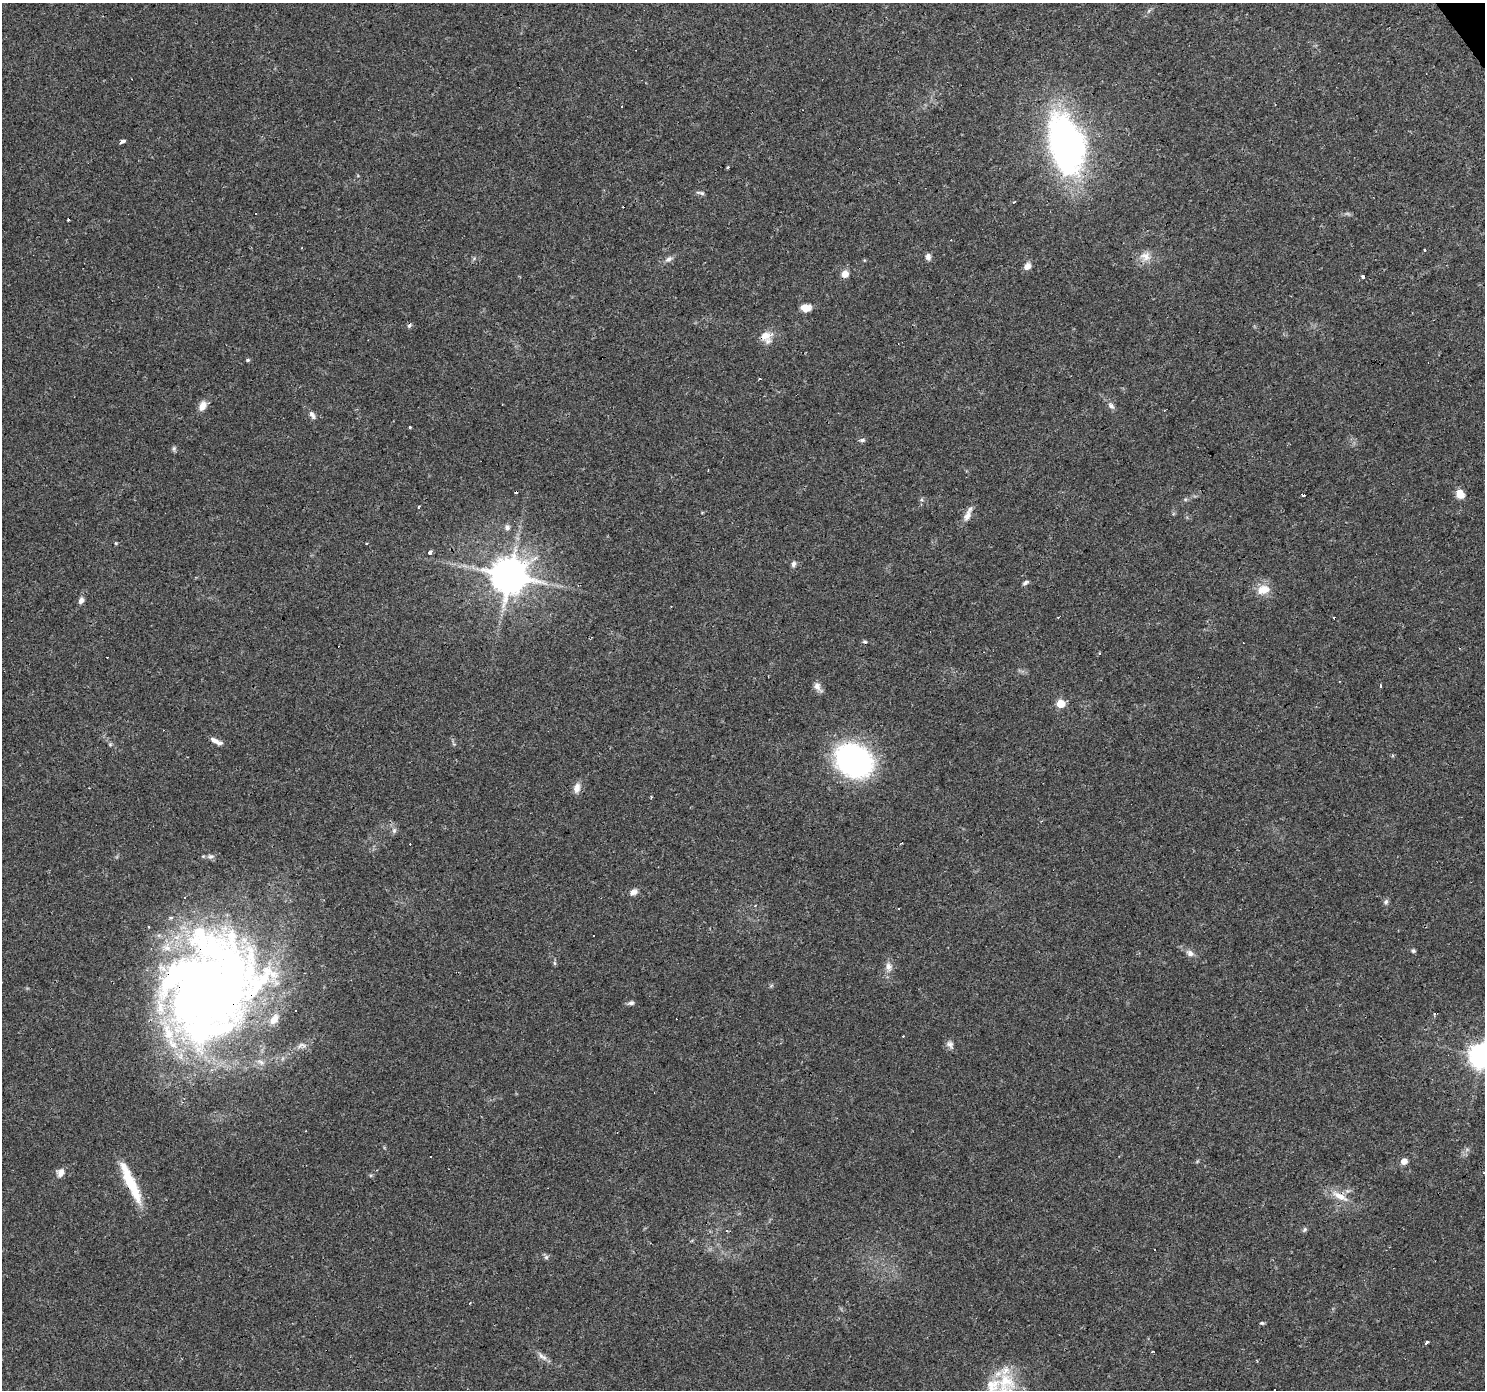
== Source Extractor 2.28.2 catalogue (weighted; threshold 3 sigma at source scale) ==
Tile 10 of 4 x 4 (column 2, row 3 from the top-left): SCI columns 1484-2966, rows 1574-2961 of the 5932 x 5858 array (HDU 1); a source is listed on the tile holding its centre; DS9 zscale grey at full resolution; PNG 1487 x 1392 px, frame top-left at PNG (2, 3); no overlay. Shown black and unused: <1% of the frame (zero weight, under 3 of 4 exposures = <1% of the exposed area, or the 3 px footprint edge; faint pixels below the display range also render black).
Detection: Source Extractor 2.28.2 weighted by HDU 2 'WHT'; one run over the whole footprint, this tile lists its part. Background 0.0288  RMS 0.0033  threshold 0.0149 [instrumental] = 3 sigma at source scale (4.5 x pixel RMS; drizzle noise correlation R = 1.50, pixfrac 1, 0.0396/0.0396 arcsec/px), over >= 5 px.
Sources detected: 102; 2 inside a brighter object's white glare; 23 cosmic-ray / hot-pixel residue — not listed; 6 inside a brighter listed object's ellipse — not listed separately; the other 71 listed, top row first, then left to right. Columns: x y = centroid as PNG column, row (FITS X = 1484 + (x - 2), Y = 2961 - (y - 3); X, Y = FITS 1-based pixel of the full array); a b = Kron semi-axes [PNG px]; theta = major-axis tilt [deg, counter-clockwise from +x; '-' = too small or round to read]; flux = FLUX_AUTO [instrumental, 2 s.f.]
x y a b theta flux
122 141 4 3 - 10
1067 145 63 32 -78 120
728 167 3 3 - 0.6
701 193 12 4 -11 0.8
302 248 3 2 - 0.48
1424 250 3 3 - 0.63
928 256 8 7 - 1.2
1145 256 15 12 -16 3.5
669 259 11 7 34 1.3
1027 266 9 7 45 2.1
845 274 8 7 - 2.6
1362 277 3 3 - 4.9
806 308 10 7 -5 3.9
765 336 15 13 13 3.7
248 360 5 4 - 0.46
202 406 11 7 61 2.9
1111 406 11 7 -48 1.3
312 415 12 6 -56 1.3
410 427 3 3 - 1.3
862 440 7 5 0 0.78
174 448 7 5 90 0.66
1460 494 6 6 - 6.7
1303 495 4 3 - 3.1
967 516 16 8 66 2.6
507 527 8 7 - 1.2
116 543 4 4 - 0.32
366 543 3 3 - 0.69
430 552 4 3 - 6.6
794 564 8 6 72 1
509 575 10 10 - 980
1025 583 8 4 29 0.77
1264 589 16 11 14 4.9
81 600 8 6 67 1.4
865 641 7 4 -7 0.51
1099 653 3 3 - 0.54
1381 686 3 2 - 0.7
818 687 15 7 -54 1.8
1060 704 5 5 - 8.1
215 740 14 6 -27 2
110 744 6 4 -19 0.46
854 761 29 24 -33 87
577 788 14 9 73 2.2
394 830 8 6 89 0.95
902 843 2 2 - 0.44
211 856 8 7 - 0.93
633 892 10 7 31 1.8
185 897 3 2 - 0.56
1386 902 7 6 - 0.87
148 927 2 2 - 0.35
1413 951 5 5 - 0.59
1190 953 10 8 -38 1.7
554 963 6 4 -88 0.49
888 967 12 9 -79 2.2
209 991 102 80 63 420
631 1003 9 5 10 0.87
903 1036 3 2 - 0.77
950 1044 11 8 -61 1.4
1481 1056 8 8 - 300
261 1062 12 6 -33 1.3
1467 1149 7 4 19 0.67
1404 1161 8 7 - 1.9
61 1173 10 8 59 2.1
129 1179 47 13 -64 10
1340 1196 28 8 -28 4.9
1304 1229 8 5 53 0.63
546 1257 7 5 45 0.69
1262 1323 6 3 0 0.49
1427 1343 4 3 - 0.74
1152 1352 3 2 - 0.41
542 1356 18 6 -39 1.9
1006 1383 48 27 -78 20
Overlapping masked pixels (flux is a lower limit): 5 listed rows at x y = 1067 145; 765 336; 209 991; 129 1179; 1340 1196
Isophote crosses this tile's border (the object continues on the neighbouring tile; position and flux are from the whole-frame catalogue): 2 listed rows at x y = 1481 1056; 1006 1383